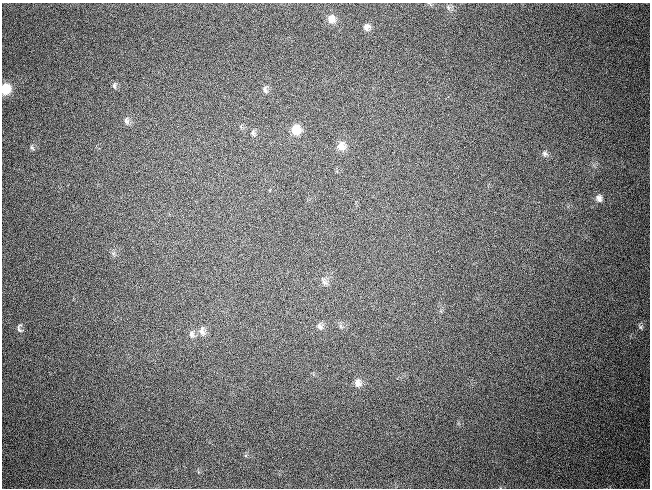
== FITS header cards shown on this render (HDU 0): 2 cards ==
NAXIS1  =                  648 / length of data axis 1
NAXIS2  =                  486 / length of data axis 2

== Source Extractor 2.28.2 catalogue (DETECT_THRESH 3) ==
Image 648 x 486 px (HDU 0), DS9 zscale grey, 1 PNG px = 1 image px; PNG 652 x 490 px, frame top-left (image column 1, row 486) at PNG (2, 3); no overlay
Background 660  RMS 42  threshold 126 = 3 sigma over >= 5 px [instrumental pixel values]
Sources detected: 22; all 22 listed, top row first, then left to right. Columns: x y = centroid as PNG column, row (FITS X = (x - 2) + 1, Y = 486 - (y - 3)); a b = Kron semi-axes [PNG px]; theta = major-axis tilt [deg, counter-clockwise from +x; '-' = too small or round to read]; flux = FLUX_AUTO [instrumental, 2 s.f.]
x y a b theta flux
448 7 9 6 -71 8200
331 19 11 10 - 24000
367 27 9 8 - 14000
114 86 10 5 -90 7000
5 89 10 9 - 55000
265 90 9 6 -66 8800
126 121 10 7 -78 11000
296 130 10 10 - 45000
253 133 9 6 -74 7900
341 146 12 11 - 23000
32 148 8 4 -62 4700
545 154 8 6 -32 8400
599 198 10 8 -77 14000
113 253 6 6 - 6600
324 281 13 7 -53 12000
340 326 7 4 -71 5000
320 327 10 7 -51 11000
640 327 6 5 - 5200
19 328 10 6 -83 9000
202 331 13 8 -85 16000
192 334 12 8 -79 14000
358 383 10 9 - 18000
At the frame edge (FLAGS 8, measured only in part): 1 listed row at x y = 5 89